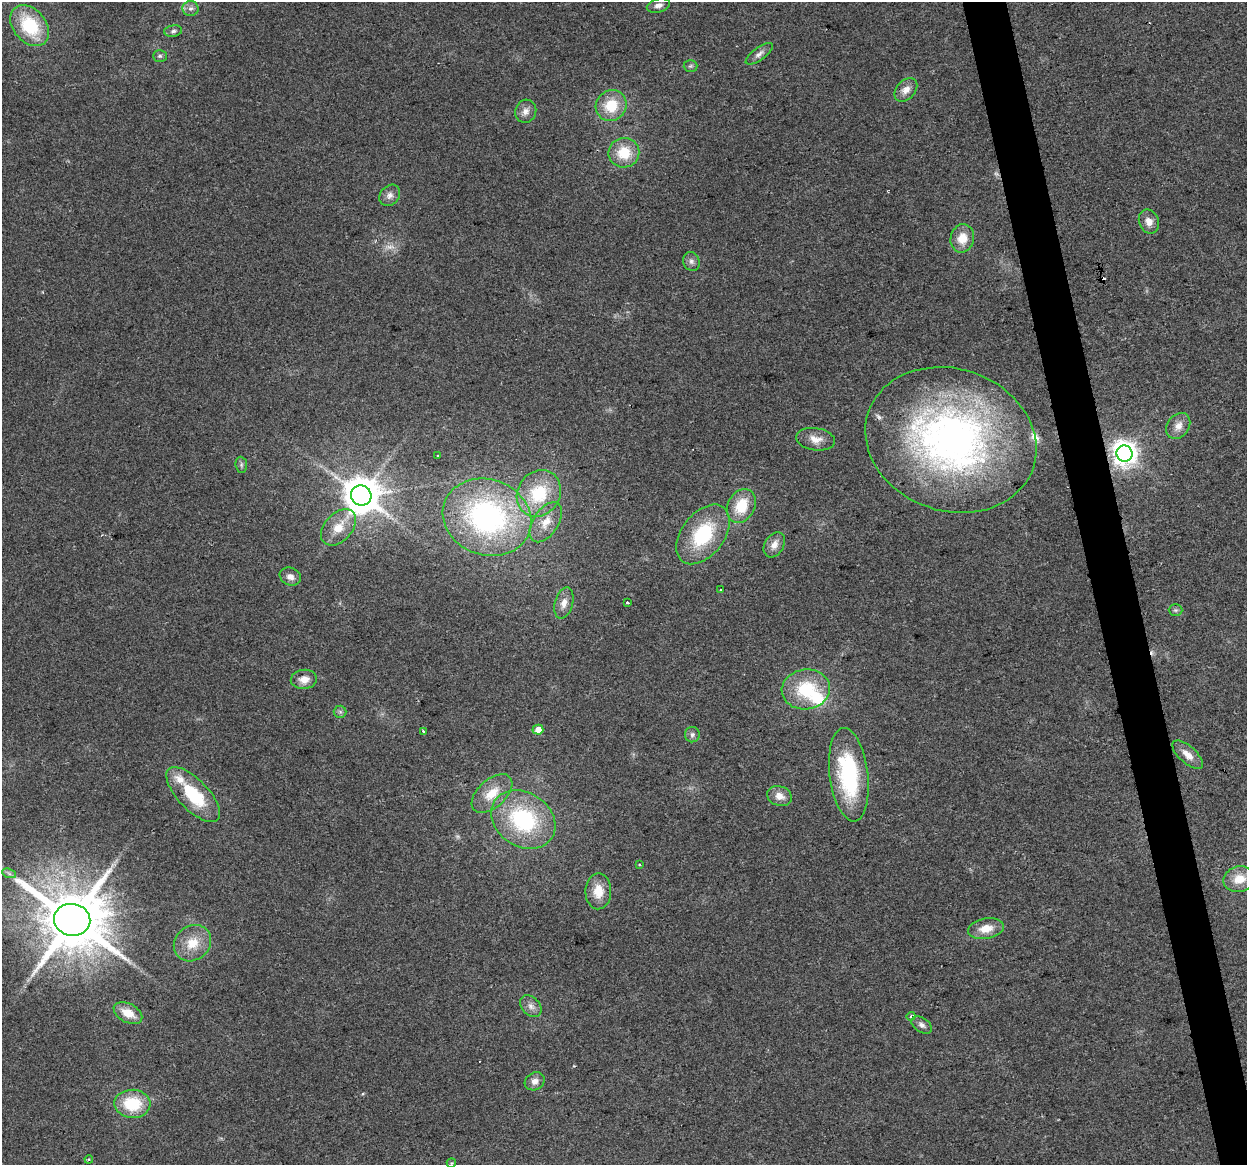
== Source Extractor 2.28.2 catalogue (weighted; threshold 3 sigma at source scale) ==
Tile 6 of 4 x 4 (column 2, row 2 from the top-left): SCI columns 1246-2490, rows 2405-3567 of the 4980 x 4762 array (HDU 1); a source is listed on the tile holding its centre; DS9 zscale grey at full resolution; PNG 1249 x 1167 px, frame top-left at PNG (2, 2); each listed source drawn as its Kron ellipse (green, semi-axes under 4 px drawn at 4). Shown black and unused: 3% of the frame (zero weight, under 2 of 3 exposures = <1% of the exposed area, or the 3 px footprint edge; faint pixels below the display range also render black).
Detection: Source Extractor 2.28.2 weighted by HDU 2 'WHT'; one run over the whole footprint, this tile lists its part. Background 0.0471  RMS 0.0068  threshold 0.0305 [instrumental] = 3 sigma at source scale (4.5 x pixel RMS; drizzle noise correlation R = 1.50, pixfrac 1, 0.0396/0.0396 arcsec/px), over >= 5 px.
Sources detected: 70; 2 too faint to see at this stretch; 4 cosmic-ray / hot-pixel residue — neither listed nor drawn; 3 inside a brighter listed object's ellipse — not listed separately; the other 61 listed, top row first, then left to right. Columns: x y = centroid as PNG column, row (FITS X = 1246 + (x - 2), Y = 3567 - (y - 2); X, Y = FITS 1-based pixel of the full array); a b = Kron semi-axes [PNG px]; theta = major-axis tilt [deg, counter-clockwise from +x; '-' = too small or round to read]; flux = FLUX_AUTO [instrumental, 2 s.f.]
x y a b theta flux
658 5 12 7 16 3.2
191 8 8 7 - 2.6
30 26 23 16 -50 38
173 31 9 5 8 2.1
759 54 16 6 36 3.5
160 56 7 5 1 1.5
690 66 7 6 - 1.4
906 90 13 9 48 5.7
611 106 16 15 - 21
526 111 12 10 67 4.5
624 153 15 15 - 19
390 195 12 9 49 4
1149 222 12 9 -66 5.6
962 238 14 12 77 11
691 261 10 8 -66 2.7
1178 426 14 10 53 6.3
816 439 19 11 -8 7.5
951 440 87 71 -19 330
1124 453 8 8 - 700
438 456 3 3 - 2
241 465 8 5 -84 1.7
539 493 24 21 55 35
361 496 10 10 - 1900
741 506 18 13 62 20
487 517 45 38 -19 160
546 522 22 12 57 11
338 527 21 14 47 13
703 534 34 21 52 47
774 545 13 9 58 5.6
290 577 11 8 -22 4
721 589 3 2 - 0.93
564 603 16 9 74 5.9
627 603 3 3 - 2.2
1175 610 7 5 0 1.5
304 679 13 9 5 6.7
806 689 24 20 8 36
340 712 6 6 - 1.5
538 730 5 5 - 7.9
423 731 3 3 - 1.7
692 735 8 7 - 2.1
1188 755 19 8 -42 7
849 775 47 19 -83 74
492 793 24 14 42 16
193 795 35 15 -46 39
780 796 12 10 -20 6.6
523 820 34 27 -33 73
639 865 3 2 - 1.3
9 873 7 4 -20 1.5
1239 879 16 12 11 12
598 891 18 13 89 13
72 920 18 16 -12 6200
986 929 18 10 10 10
192 943 20 17 40 15
531 1006 12 9 -45 4.3
128 1013 15 9 -28 10
911 1016 4 3 - 1.5
922 1025 11 7 -34 3
535 1081 10 8 30 4.2
132 1104 18 14 -3 29
89 1159 4 4 - 0.84
451 1163 5 4 - 0.73